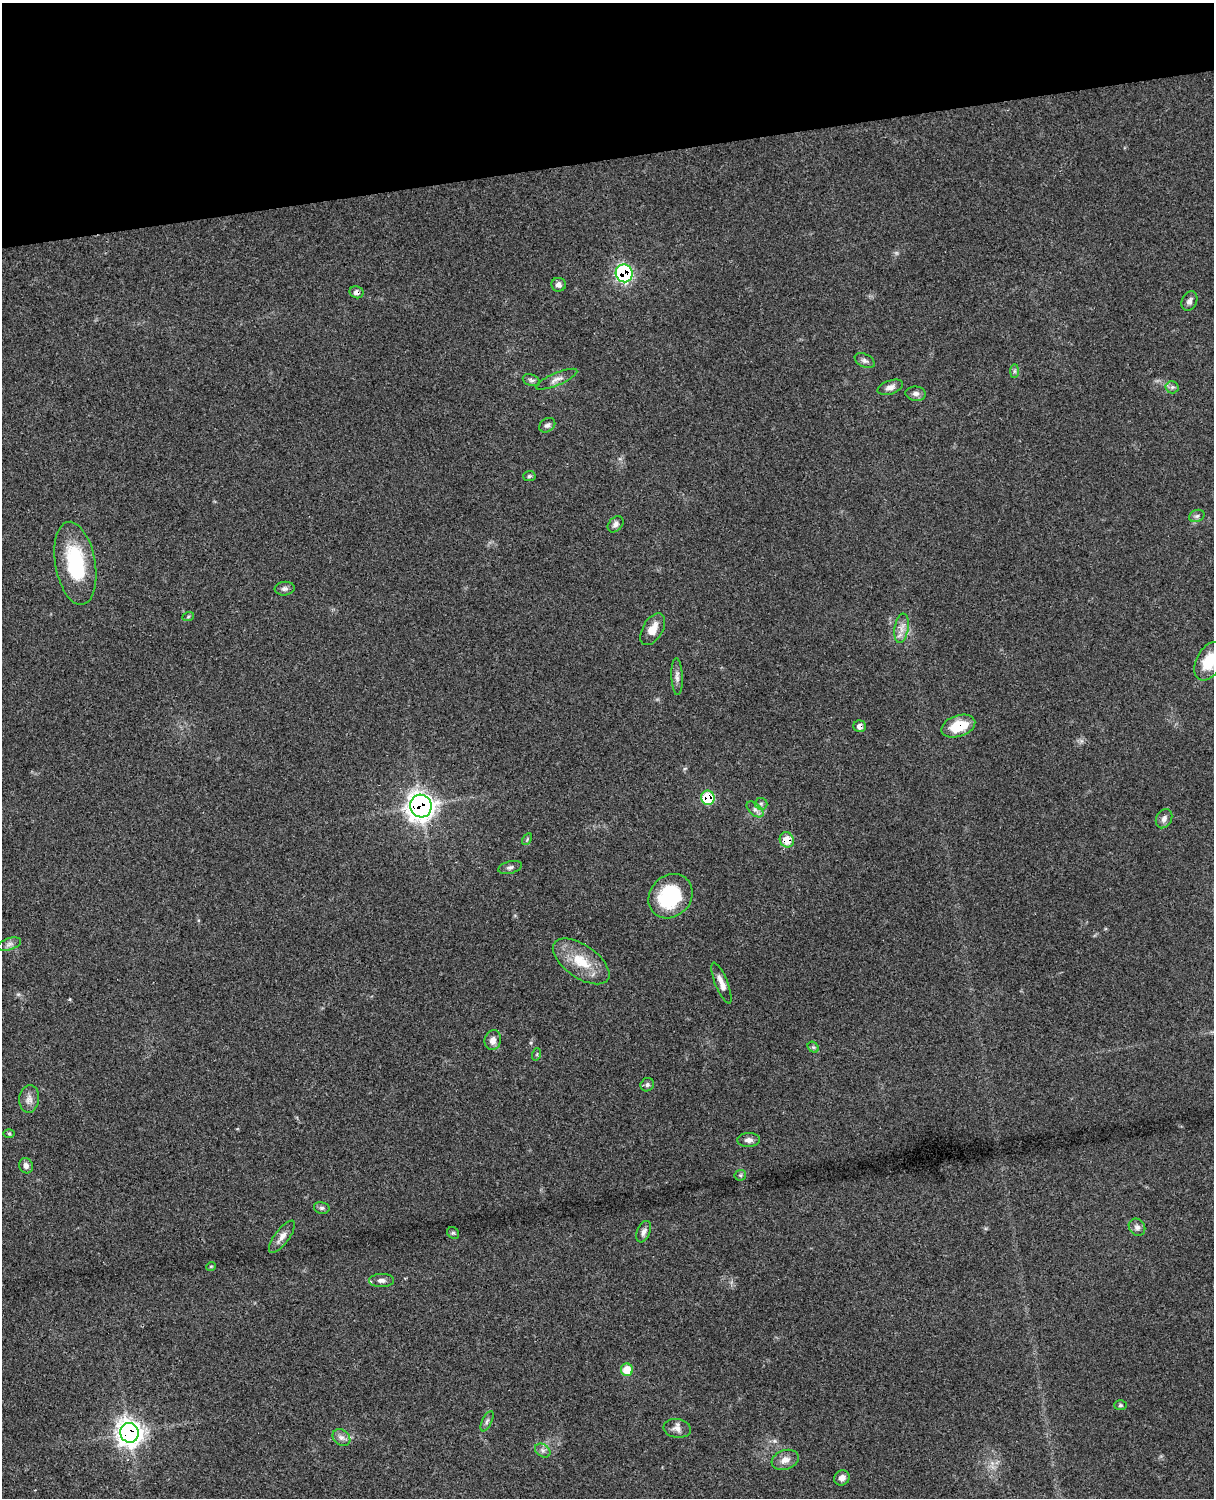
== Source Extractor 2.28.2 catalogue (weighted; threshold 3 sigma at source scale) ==
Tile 3 of 4 x 3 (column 3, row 1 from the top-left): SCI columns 2546-3757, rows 3268-4763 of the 5088 x 4928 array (HDU 1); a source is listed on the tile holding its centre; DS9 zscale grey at full resolution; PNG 1216 x 1500 px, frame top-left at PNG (2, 3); each listed source drawn as its Kron ellipse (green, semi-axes under 4 px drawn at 4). Shown black and unused: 10% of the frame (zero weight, under 3 of 4 exposures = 6% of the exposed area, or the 3 px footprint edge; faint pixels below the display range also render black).
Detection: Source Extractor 2.28.2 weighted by HDU 2 'WHT'; one run over the whole footprint, this tile lists its part. Background 0.0975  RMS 0.0063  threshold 0.0285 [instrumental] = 3 sigma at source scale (4.5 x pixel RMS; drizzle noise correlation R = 1.50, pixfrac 1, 0.05/0.05 arcsec/px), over >= 5 px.
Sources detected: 61; all 61 listed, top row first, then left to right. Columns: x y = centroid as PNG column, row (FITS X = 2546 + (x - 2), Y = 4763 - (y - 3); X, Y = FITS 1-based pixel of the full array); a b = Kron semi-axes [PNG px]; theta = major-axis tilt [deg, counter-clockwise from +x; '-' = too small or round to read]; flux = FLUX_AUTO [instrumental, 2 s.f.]
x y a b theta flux
624 273 9 8 - 97
559 285 7 6 - 2.6
356 292 7 6 - 2.6
1189 301 10 7 65 2.4
865 361 11 6 -26 2
1014 371 7 4 89 1.2
557 379 22 6 23 3.9
531 380 9 5 -20 1.6
890 387 13 7 18 3.3
1172 387 6 6 - 1.5
916 394 10 7 -6 2.6
547 425 8 6 35 1.9
529 476 6 5 - 1
1197 516 8 6 21 1.7
616 524 9 6 46 2.1
75 563 42 20 -80 44
285 589 10 7 6 2.2
188 617 6 4 20 0.86
902 628 15 7 80 4.7
653 629 17 10 59 7.3
1209 661 20 13 62 16
677 677 18 5 -88 2.9
860 726 6 6 - 2.7
958 726 17 10 18 17
708 798 7 6 - 25
761 804 6 6 - 1.4
421 806 11 11 - 450
755 809 10 6 -42 2.5
1164 819 10 7 61 2.5
527 839 6 4 57 0.83
787 840 8 7 - 11
510 867 12 6 14 1.9
670 896 24 20 46 42
9 944 12 6 18 2.3
581 961 32 16 -34 19
721 983 22 6 -68 4.7
493 1040 10 8 76 4.3
813 1047 6 4 -43 0.99
537 1054 6 4 72 0.81
647 1085 7 6 - 1.6
29 1099 14 10 83 3.9
9 1134 5 3 - 0.65
749 1140 11 7 1 3.1
26 1166 8 7 - 2.5
740 1175 6 5 - 0.93
322 1208 8 6 -13 1.4
1137 1227 9 7 -50 2.4
644 1232 11 6 67 2.5
453 1233 6 5 - 1
282 1237 19 7 53 4.5
211 1266 5 3 - 0.53
381 1280 12 6 0 2.7
627 1370 6 6 - 14
1120 1405 6 5 - 0.94
487 1421 11 4 64 1.7
677 1428 14 9 -9 4
129 1433 10 9 - 500
341 1437 10 7 -42 2.8
543 1450 8 6 -34 2
785 1460 14 9 18 5
842 1478 8 7 - 3.4
Overlapping masked pixels (flux is a lower limit): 8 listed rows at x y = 624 273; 356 292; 860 726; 958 726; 708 798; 421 806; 787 840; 129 1433
Isophote crosses this tile's border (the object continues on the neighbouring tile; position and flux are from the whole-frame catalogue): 1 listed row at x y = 1209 661